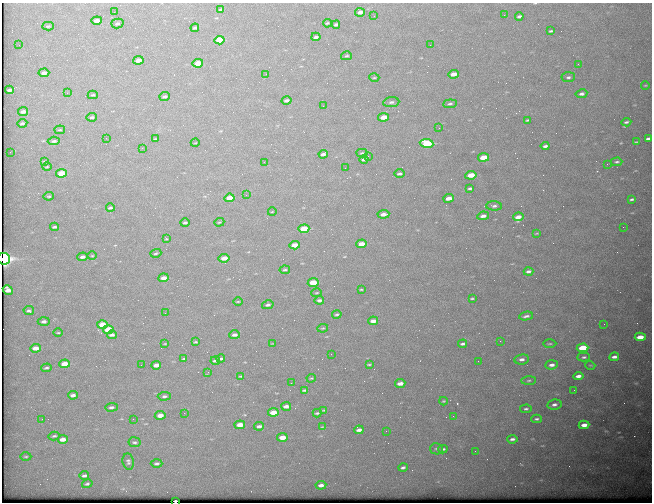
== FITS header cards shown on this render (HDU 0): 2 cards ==
NAXIS1  =                  650 / Width of table row in bytes
NAXIS2  =                  500 / Number of rows in table

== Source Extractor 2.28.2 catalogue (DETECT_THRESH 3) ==
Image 650 x 500 px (HDU 0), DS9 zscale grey, 1 PNG px = 1 image px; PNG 654 x 504 px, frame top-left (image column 1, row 500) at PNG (2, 3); each listed source drawn as its Kron ellipse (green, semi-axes under 4 px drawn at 4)
Background 609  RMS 3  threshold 9.07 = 3 sigma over >= 5 px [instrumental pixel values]
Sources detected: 189; all 189 listed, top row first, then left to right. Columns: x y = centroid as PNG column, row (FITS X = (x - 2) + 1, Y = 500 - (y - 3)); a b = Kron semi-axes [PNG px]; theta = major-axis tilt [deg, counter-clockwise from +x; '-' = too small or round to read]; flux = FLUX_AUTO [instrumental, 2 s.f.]
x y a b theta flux
221 10 4 3 - 420
114 12 2 2 - 85
360 12 5 3 - 1100
504 15 2 2 - 130
374 16 2 2 - 80
519 16 4 3 - 420
97 21 5 3 - 1600
117 23 6 5 - 520
327 23 4 3 - 230
336 25 4 3 - 520
48 26 6 4 2 280
195 28 4 3 - 370
551 31 4 2 - 240
316 37 4 3 - 550
219 40 5 4 - 6100
19 45 2 2 - 120
430 45 3 2 - 220
346 56 5 4 - 250
138 60 5 3 - 1400
198 63 5 4 - 3500
578 64 3 3 - 150
44 73 5 4 - 1100
266 74 3 2 - 250
454 74 5 3 - 1900
568 77 7 5 4 480
374 78 5 3 - 210
645 85 4 3 - 150
9 90 4 3 - 590
67 93 3 3 - 150
581 94 6 4 10 620
93 95 5 4 - 230
165 97 5 3 - 490
287 100 5 3 - 680
391 102 8 5 7 550
450 104 7 4 5 370
323 106 3 2 - 210
23 111 5 3 - 1100
92 117 5 3 - 310
383 117 5 3 - 3300
528 120 4 2 - 220
626 122 5 3 - 350
22 123 5 3 - 350
439 128 2 2 - 87
60 130 5 3 - 170
106 138 2 2 - 91
155 139 3 2 - 150
648 139 4 3 - 420
54 141 6 3 6 410
636 142 4 2 - 170
195 143 4 3 - 140
426 143 7 4 -9 15000
545 146 4 3 - 500
142 148 2 2 - 890
10 152 2 2 - 90
362 153 5 4 - 270
323 154 4 3 - 680
368 156 2 2 - 100
483 157 5 3 - 4100
364 159 4 3 - 580
44 161 4 2 - 140
264 162 2 2 - 87
617 162 6 4 3 320
607 164 3 2 - 350
47 167 5 3 - 200
345 168 2 2 - 88
61 173 5 4 - 3600
399 174 5 3 - 410
471 175 5 3 - 4400
470 188 4 3 - 360
246 195 2 2 - 170
49 196 5 4 - 280
229 198 5 3 - 3100
449 198 5 3 - 2200
632 199 4 2 - 320
494 206 8 4 -2 530
110 208 4 3 - 400
272 212 4 2 - 140
383 214 6 3 6 1300
483 216 6 4 10 970
518 217 5 3 - 1500
219 222 5 4 - 240
185 223 5 3 - 370
54 227 4 3 - 360
623 227 2 2 - 360
304 229 5 4 - 6400
537 233 3 2 - 140
166 238 3 3 - 200
361 244 5 3 - 2100
295 245 5 3 - 3200
156 253 6 3 18 290
92 256 5 3 - 170
83 257 5 3 - 800
224 258 5 3 - 2000
4 259 6 6 - 29000
285 270 5 4 - 340
528 271 5 3 - 490
163 278 5 3 - 1400
313 282 5 4 - 4800
361 289 3 2 - 180
8 290 5 4 - 1600
317 293 5 3 - 190
472 298 3 2 - 200
319 300 5 3 - 520
238 301 4 3 - 170
268 305 6 4 13 530
29 311 5 4 - 380
165 313 2 2 - 110
337 314 5 3 - 290
526 316 7 3 10 450
44 321 6 4 4 610
373 321 5 3 - 990
604 324 2 2 - 430
102 325 5 4 - 4400
323 328 5 3 - 220
108 330 5 4 - 6900
58 333 5 3 - 200
112 335 5 3 - 620
235 335 5 4 - 720
640 337 5 3 - 2700
500 341 2 2 - 100
195 342 3 2 - 220
165 344 3 2 - 130
273 344 3 2 - 150
463 344 4 3 - 410
550 344 7 3 1 260
36 348 5 3 - 2000
583 348 6 4 4 9100
331 354 2 2 - 310
584 357 6 4 2 390
614 357 5 3 - 760
184 359 3 2 - 190
221 359 4 3 - 400
522 359 7 5 7 840
215 361 5 3 - 540
478 361 2 2 - 330
65 364 5 4 - 3100
369 364 3 2 - 180
141 365 2 2 - 130
156 365 5 3 - 1500
552 365 6 4 6 910
590 365 5 3 - 170
46 368 5 3 - 340
208 372 3 3 - 170
240 376 3 2 - 150
578 376 5 3 - 940
311 378 4 3 - 190
529 380 7 3 2 390
291 383 2 2 - 160
400 383 5 3 - 1400
305 390 4 2 - 300
574 390 2 2 - 110
73 395 5 3 - 730
164 396 6 4 5 420
443 401 4 3 - 200
554 405 7 5 8 710
286 406 5 3 - 1100
111 407 6 4 3 480
526 409 6 3 5 340
324 410 3 2 - 180
273 412 5 4 - 3200
184 413 2 2 - 170
317 413 4 2 - 300
160 415 5 4 - 1900
453 416 3 3 - 150
42 419 2 2 - 250
133 419 2 2 - 230
536 419 5 3 - 360
240 425 5 4 - 2500
584 425 5 3 - 1500
259 426 5 3 - 580
322 427 4 3 - 150
359 430 5 3 - 740
386 431 2 2 - 540
54 436 5 3 - 300
282 437 5 4 - 2700
63 439 5 3 - 1500
512 439 5 3 - 550
135 442 6 5 - 400
437 449 6 5 - 390
443 449 5 3 - 310
475 451 2 2 - 450
26 457 6 3 0 210
128 462 8 5 -82 470
157 463 6 4 2 450
403 467 4 3 - 420
84 475 5 3 - 480
87 484 5 4 - 320
321 485 5 4 - 910
175 501 3 2 - 440
At the frame edge (FLAGS 8, measured only in part): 2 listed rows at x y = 4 259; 175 501